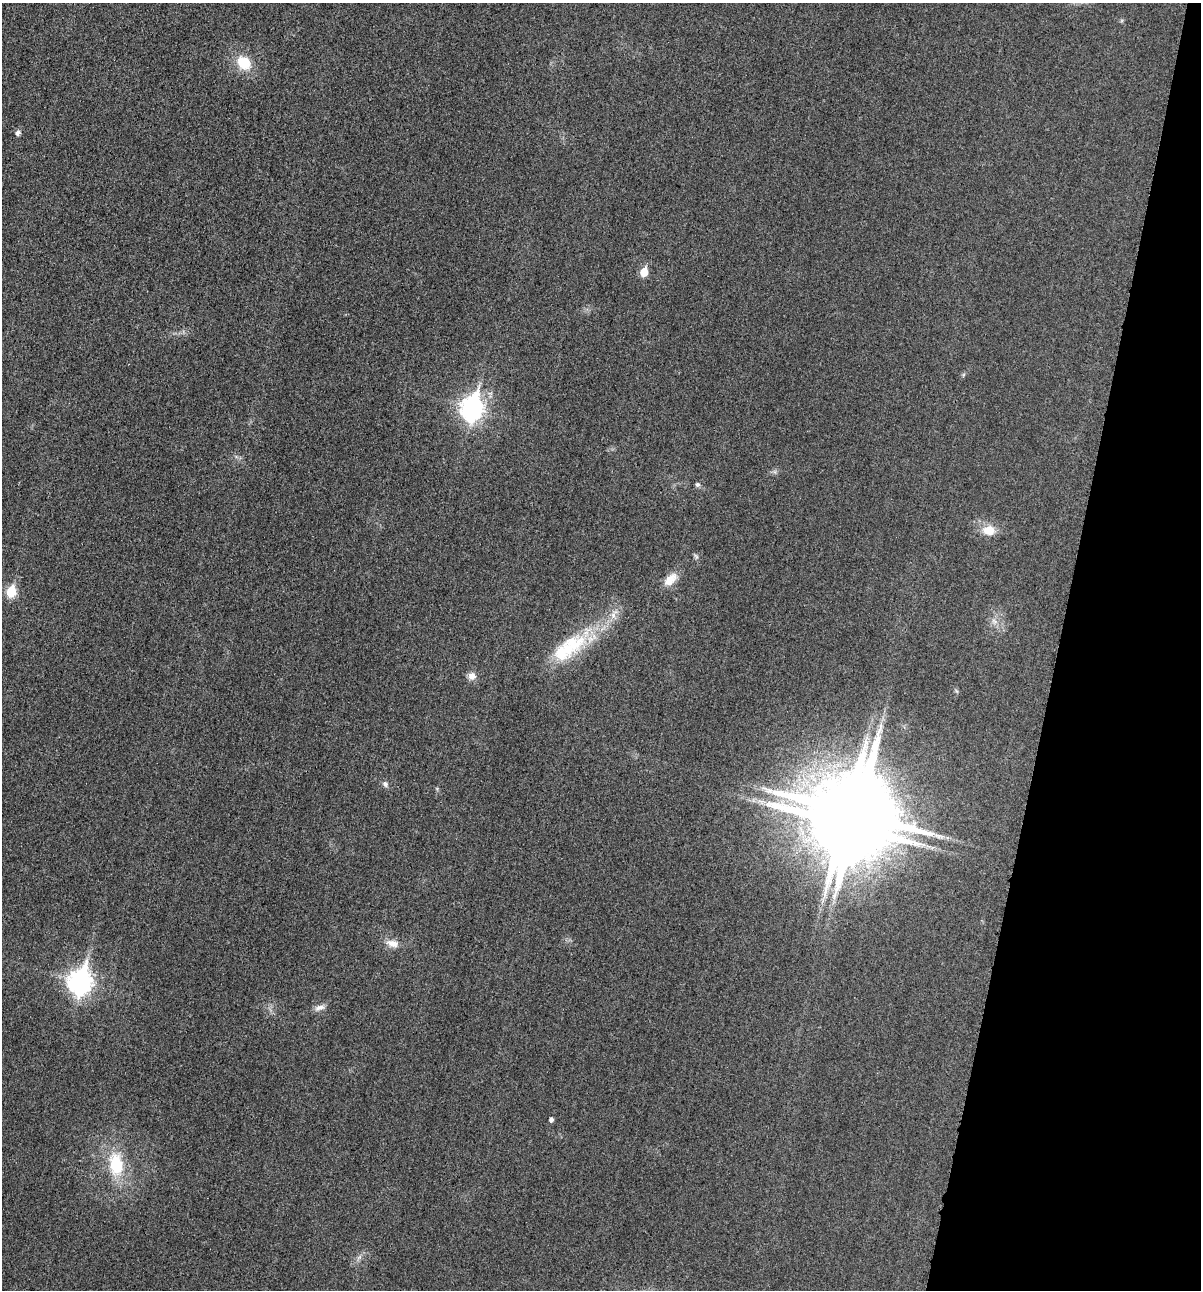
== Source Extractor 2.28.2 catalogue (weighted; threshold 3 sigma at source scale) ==
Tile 8 of 4 x 4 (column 4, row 2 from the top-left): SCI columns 3742-4940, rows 2597-3884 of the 5206 x 5195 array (HDU 1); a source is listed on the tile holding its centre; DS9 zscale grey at full resolution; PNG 1203 x 1292 px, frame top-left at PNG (2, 3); no overlay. Shown black and unused: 12% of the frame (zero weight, under 3 of 4 exposures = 2% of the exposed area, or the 3 px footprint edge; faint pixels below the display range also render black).
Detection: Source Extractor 2.28.2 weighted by HDU 2 'WHT'; one run over the whole footprint, this tile lists its part. Background 0.0289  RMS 0.0059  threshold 0.0264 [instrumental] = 3 sigma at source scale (4.5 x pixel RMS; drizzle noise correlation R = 1.50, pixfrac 1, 0.05/0.05 arcsec/px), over >= 5 px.
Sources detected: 24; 1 inside a brighter object's white glare — not listed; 1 inside a brighter listed object's ellipse — not listed separately; the other 22 listed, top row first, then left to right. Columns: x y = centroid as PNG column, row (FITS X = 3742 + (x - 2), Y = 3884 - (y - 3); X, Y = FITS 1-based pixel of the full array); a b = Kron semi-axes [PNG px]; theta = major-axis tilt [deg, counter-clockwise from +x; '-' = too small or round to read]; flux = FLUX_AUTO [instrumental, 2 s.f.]
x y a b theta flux
244 63 16 13 -43 16
18 133 6 5 - 2.5
644 272 6 5 - 15
472 408 11 8 75 370
697 485 6 6 - 1.4
989 530 14 11 -4 9.7
696 556 8 5 -64 1.2
670 579 21 11 42 7.8
11 591 6 5 - 30
994 621 10 8 -38 3.2
568 648 68 23 37 45
472 676 9 9 - 4.1
956 691 6 4 -70 0.85
385 784 8 7 - 2
761 802 10 6 -13 3
857 813 25 21 -40 8200
392 943 18 10 -12 5.8
80 981 11 8 74 440
319 1008 15 7 17 3.3
551 1119 4 4 - 1.8
116 1164 33 19 -82 28
359 1257 8 5 45 1.8
Overlapping masked pixels (flux is a lower limit): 1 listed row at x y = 857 813